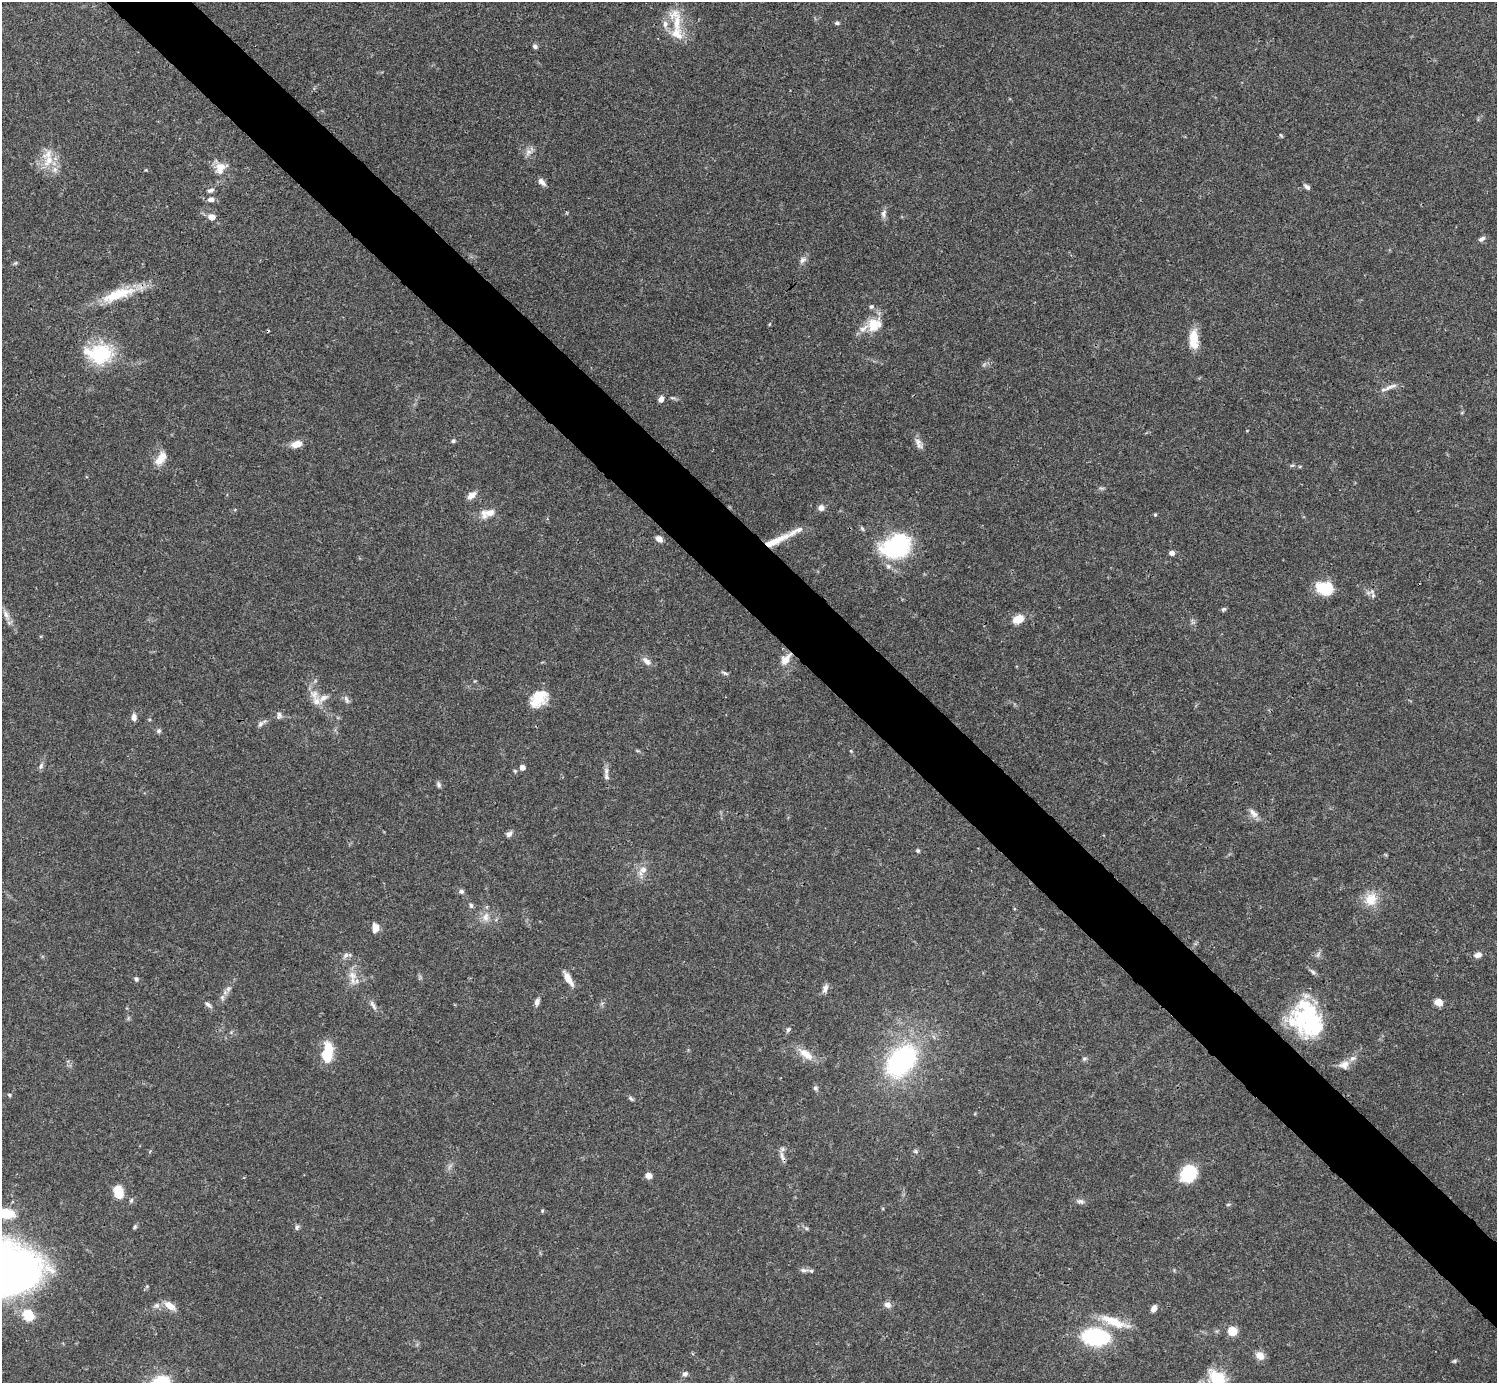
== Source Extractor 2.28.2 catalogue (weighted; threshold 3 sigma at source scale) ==
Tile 6 of 4 x 4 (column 2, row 2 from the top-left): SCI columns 1495-2989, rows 2921-4301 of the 5982 x 5981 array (HDU 1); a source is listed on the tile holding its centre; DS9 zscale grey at full resolution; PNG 1499 x 1385 px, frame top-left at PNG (2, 2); no overlay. Shown black and unused: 5% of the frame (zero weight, under 3 of 4 exposures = <1% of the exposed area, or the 3 px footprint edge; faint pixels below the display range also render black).
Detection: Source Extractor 2.28.2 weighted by HDU 2 'WHT'; one run over the whole footprint, this tile lists its part. Background 0.0403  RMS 0.0026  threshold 0.0119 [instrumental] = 3 sigma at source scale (4.5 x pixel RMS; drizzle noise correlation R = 1.50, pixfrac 1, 0.05/0.05 arcsec/px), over >= 5 px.
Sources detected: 135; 1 too faint to see at this stretch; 3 inside a brighter object's white glare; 1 cosmic-ray / hot-pixel residue — not listed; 13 inside a brighter listed object's ellipse — not listed separately; the other 117 listed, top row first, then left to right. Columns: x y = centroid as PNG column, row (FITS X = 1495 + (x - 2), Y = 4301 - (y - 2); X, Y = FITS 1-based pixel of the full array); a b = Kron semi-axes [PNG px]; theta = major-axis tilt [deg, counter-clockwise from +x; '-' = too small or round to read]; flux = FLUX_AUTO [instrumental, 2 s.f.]
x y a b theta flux
677 23 45 14 -78 7.8
837 23 6 4 -1 0.52
535 46 5 4 - 0.78
1281 135 5 4 - 0.33
528 152 11 8 58 1.4
49 160 19 11 63 5
220 168 17 13 81 3.4
146 170 4 3 - 0.23
542 182 10 6 -46 1.3
1307 187 9 4 -39 0.85
211 190 9 6 25 0.86
211 199 10 7 -4 1.1
884 214 13 6 81 1.1
212 217 7 6 - 2.3
1482 239 8 6 32 0.9
803 260 10 8 59 1.2
15 263 6 4 43 0.37
117 295 47 13 21 10
769 324 5 3 - 0.24
873 325 19 15 89 5.3
1194 339 23 10 -88 5.4
100 354 33 27 8 15
1391 387 22 6 21 1.7
661 399 7 6 - 1.3
453 441 6 5 - 0.52
919 443 17 8 -61 1.7
297 444 13 8 14 2.7
161 458 20 10 54 3.2
1292 465 6 4 2 0.41
1101 488 8 4 -1 0.46
471 495 12 7 42 1.9
821 508 8 8 - 1.2
487 513 22 11 19 3.2
1155 514 4 3 - 0.35
862 528 7 4 -62 0.5
659 539 7 6 - 1.8
775 541 39 8 25 6
896 546 34 26 24 27
1172 553 6 5 - 1
1328 587 20 13 62 5.5
1373 595 9 6 -79 0.91
1224 609 7 5 16 0.47
6 615 17 7 -67 1.6
1018 619 12 8 24 3.9
786 659 17 10 52 3
647 661 14 7 -41 1.6
725 673 10 4 -24 0.6
314 694 15 11 -60 2.9
539 698 21 15 44 7.5
346 700 13 5 -67 0.94
279 715 10 7 88 0.9
134 717 8 6 90 1.4
260 724 11 6 49 0.92
159 731 6 6 - 0.6
851 751 5 4 - 0.27
41 766 9 5 70 0.81
522 767 5 5 - 1.8
606 777 10 7 -78 0.99
439 785 8 5 -66 0.63
1253 813 16 8 -45 1.7
509 834 8 6 47 0.93
918 851 5 5 - 0.42
643 870 13 10 20 2.2
461 891 7 6 - 0.72
1371 899 17 15 61 5.3
471 905 7 5 -86 0.58
486 917 14 10 72 2.4
375 928 9 6 86 2.7
346 955 9 7 31 0.93
1478 955 9 6 17 1.5
1313 972 9 5 -45 0.69
352 975 14 9 -33 2.6
136 979 7 6 - 0.59
568 979 18 6 -59 2.7
825 988 11 7 71 1.3
228 989 8 6 10 0.8
222 997 8 6 -89 0.85
537 1002 9 6 72 1.1
1438 1002 7 6 - 3.2
602 1003 6 4 19 0.41
208 1005 12 5 -40 0.87
373 1005 17 5 -60 1.1
1307 1017 38 32 -82 28
788 1029 7 5 72 0.59
806 1054 23 9 -35 4
326 1056 21 11 -68 5.4
1084 1058 6 5 - 0.53
901 1061 27 17 48 54
1344 1065 14 11 15 2.1
815 1088 7 6 - 0.63
9 1095 5 4 - 0.37
631 1098 8 5 -38 0.5
915 1151 6 5 - 0.45
782 1156 17 6 -69 1.4
1188 1173 17 14 44 12
648 1176 7 6 - 1.7
118 1192 12 8 -76 5.7
131 1200 7 4 63 0.5
1080 1201 11 7 -15 0.93
1228 1204 6 4 2 0.33
542 1211 5 4 - 0.32
6 1213 18 11 -10 5.8
135 1227 6 5 - 0.43
297 1227 8 5 67 0.62
804 1270 13 6 -2 0.95
156 1305 9 8 - 1.1
887 1305 9 7 -18 1.2
170 1306 16 8 -33 2.8
1154 1308 8 6 59 1.3
28 1315 16 13 -43 5.7
1114 1322 46 11 -21 7.2
1232 1331 8 8 - 4.5
1096 1337 20 12 -6 37
1260 1355 11 9 -39 2.2
1454 1361 5 5 - 0.41
685 1374 7 6 - 0.8
1217 1378 26 16 -43 8.6
Overlapping masked pixels (flux is a lower limit): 3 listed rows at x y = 775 541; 786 659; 782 1156
Isophote crosses this tile's border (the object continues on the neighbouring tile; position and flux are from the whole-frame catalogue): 2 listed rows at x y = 6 1213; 1217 1378